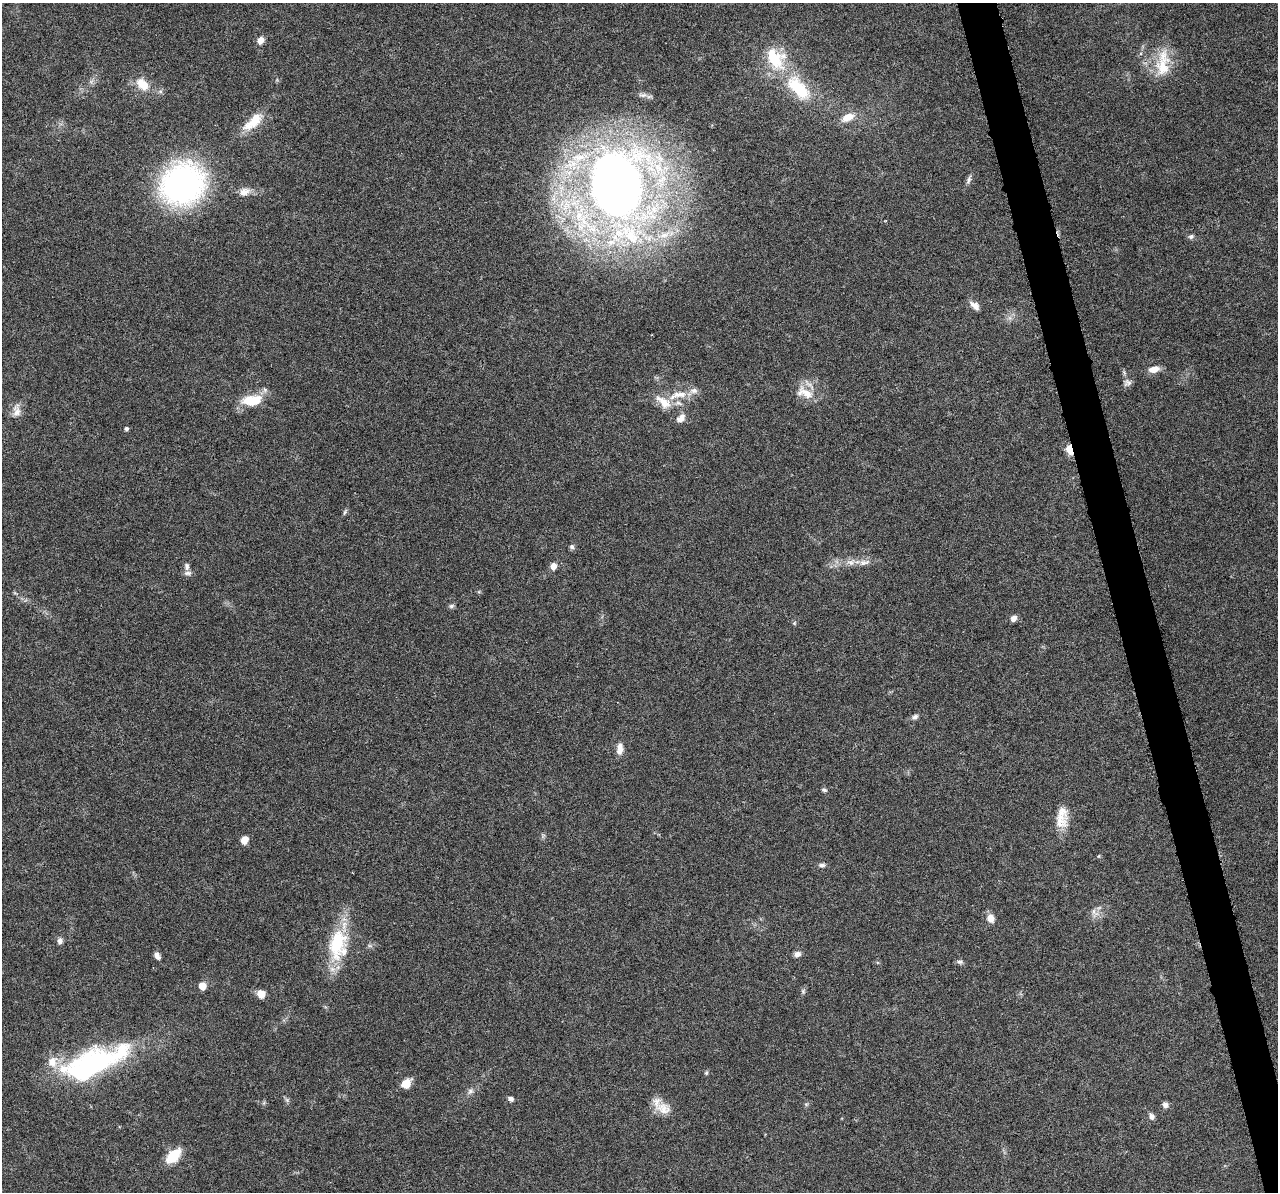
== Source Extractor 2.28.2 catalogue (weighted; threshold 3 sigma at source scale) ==
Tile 6 of 4 x 4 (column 2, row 2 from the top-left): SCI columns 1278-2553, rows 2428-3617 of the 5108 x 4904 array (HDU 1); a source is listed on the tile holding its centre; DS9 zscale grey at full resolution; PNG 1280 x 1194 px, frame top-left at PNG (2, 3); no overlay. Shown black and unused: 3% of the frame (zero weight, under 3 of 6 exposures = <1% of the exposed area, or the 3 px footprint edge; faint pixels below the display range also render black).
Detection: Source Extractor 2.28.2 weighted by HDU 2 'WHT'; one run over the whole footprint, this tile lists its part. Background 0.0444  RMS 0.0026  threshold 0.0106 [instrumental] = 3 sigma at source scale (4.09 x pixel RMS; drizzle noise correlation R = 1.36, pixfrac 0.8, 0.0396/0.0396 arcsec/px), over >= 5 px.
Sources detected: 72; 7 inside a brighter listed object's ellipse — not listed separately; the other 65 listed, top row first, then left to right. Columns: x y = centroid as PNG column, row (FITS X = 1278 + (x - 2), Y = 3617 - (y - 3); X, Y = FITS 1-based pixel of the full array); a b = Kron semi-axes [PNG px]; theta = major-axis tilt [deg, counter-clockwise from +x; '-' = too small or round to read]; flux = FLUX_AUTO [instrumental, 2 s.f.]
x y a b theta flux
260 40 8 7 - 1.7
783 56 11 10 - 1.8
1163 64 41 17 85 7.9
142 84 19 12 -45 4.1
798 88 40 19 -48 13
848 117 16 9 27 3.1
253 122 32 13 43 5.4
578 157 26 12 5 6.8
658 168 25 15 -53 9.1
969 180 13 5 73 0.83
183 184 35 31 37 77
616 185 51 38 84 230
244 192 15 10 25 1.9
885 221 4 2 - 0.21
630 234 41 23 -50 19
664 235 16 7 13 2.6
1191 236 7 6 - 0.64
975 305 13 7 -39 1.6
1154 369 12 7 12 2.4
1127 383 10 9 - 1
805 393 26 14 -20 4.3
680 394 25 9 2 4
252 400 26 12 6 7
663 402 29 13 -39 4.8
17 410 19 9 89 2
126 429 5 4 - 0.56
1070 449 8 5 -73 6.3
345 512 10 4 65 0.45
572 547 7 6 - 0.56
864 562 18 8 10 1.8
187 566 9 6 -85 0.8
553 566 7 6 - 1.8
188 573 11 6 0 0.86
451 606 7 5 15 0.54
1014 618 7 6 - 1.3
794 623 6 5 - 0.32
915 717 9 6 29 0.74
620 749 14 7 86 2
824 790 7 5 -12 0.45
1060 820 23 19 -68 4.2
244 840 8 7 - 2
1099 856 5 3 - 0.23
822 865 9 6 3 0.69
1095 912 15 7 -43 1.4
991 918 11 9 -71 1.8
60 941 7 7 - 0.89
337 942 44 22 81 15
370 946 7 4 -18 0.42
797 954 8 7 - 1
157 956 9 6 -61 1.1
960 962 8 6 0 0.58
202 986 6 5 - 3.4
803 991 7 6 - 0.48
261 994 8 8 - 2.4
91 1065 72 25 26 53
706 1073 6 5 - 0.36
406 1084 11 8 45 3.1
470 1091 9 6 35 0.88
511 1099 7 6 - 0.71
287 1100 7 5 -45 0.5
806 1104 6 4 -44 0.36
1165 1105 7 7 - 0.89
663 1109 24 15 -16 3.8
1152 1116 9 6 -65 0.95
173 1156 15 9 43 7.6
Overlapping masked pixels (flux is a lower limit): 1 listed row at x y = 1070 449